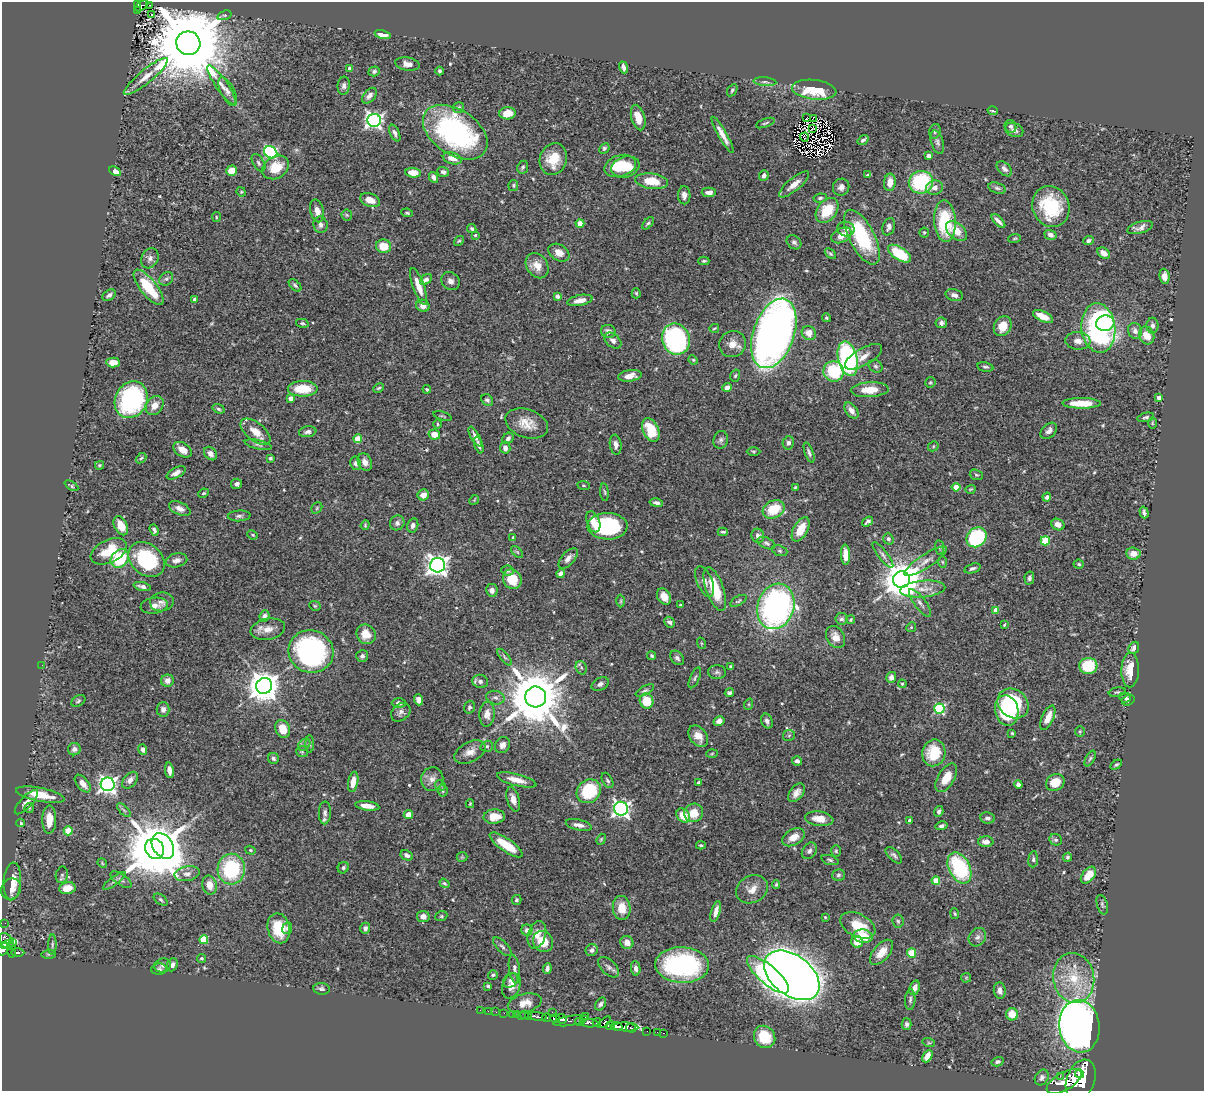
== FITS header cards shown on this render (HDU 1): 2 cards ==
NAXIS1  =                 1202
NAXIS2  =                 1089

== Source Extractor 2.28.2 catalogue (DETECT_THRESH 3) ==
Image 1202 x 1089 px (HDU 1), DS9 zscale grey, 1 PNG px = 1 image px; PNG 1206 x 1093 px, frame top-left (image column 1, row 1089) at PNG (2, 2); each listed source drawn as its Kron ellipse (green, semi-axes under 4 px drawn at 4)
Background 0.845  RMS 0.028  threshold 0.0829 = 3 sigma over >= 5 px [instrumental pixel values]
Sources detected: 543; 2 with non-positive FLUX_AUTO (blend fragments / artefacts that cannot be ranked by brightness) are neither listed nor drawn; of the other 541, the 500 brightest by FLUX_AUTO listed and drawn (41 fainter detections omitted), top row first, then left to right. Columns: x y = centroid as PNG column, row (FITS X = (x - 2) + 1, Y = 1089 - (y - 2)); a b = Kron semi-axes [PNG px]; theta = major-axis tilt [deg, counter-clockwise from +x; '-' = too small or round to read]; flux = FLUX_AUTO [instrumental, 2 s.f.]
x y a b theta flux
138 4 4 4 - 63
150 5 3 2 - 13
142 6 7 3 33 49
137 10 3 2 - 18
151 15 3 2 - 3.6
224 15 7 4 18 2.8
383 34 8 4 -13 19
188 43 12 11 - 35000
407 64 12 6 -10 12
624 67 6 4 -70 7.9
350 68 4 4 - 11
374 71 5 5 - 4.6
440 71 4 3 - 3.6
146 77 28 7 39 23
765 82 11 3 -6 4.9
222 85 23 6 -55 16
344 86 9 6 84 6.2
732 90 6 4 57 3.1
814 90 22 10 -6 83
228 92 15 7 -63 11
369 96 9 5 49 9.1
459 108 5 5 - 5.5
993 111 5 2 - 2.1
507 113 8 6 5 25
638 118 13 6 -74 21
807 118 4 2 - 2
813 118 2 2 - 280
374 120 7 6 - 570
765 123 10 3 20 2.8
1010 126 6 5 - 5.4
813 128 3 2 - 2.1
1014 130 9 6 -25 7.6
935 131 7 5 75 4.7
455 132 36 22 -34 350
395 133 9 4 -66 6
722 135 21 4 -60 16
804 137 4 3 - 4.4
863 140 6 3 35 4
937 142 12 6 -74 6.6
604 148 6 4 46 3.2
271 152 7 5 -34 220
928 156 4 3 - 11
452 158 10 5 -15 15
553 159 16 13 71 43
259 163 9 5 -58 4
620 166 16 10 17 56
276 167 14 11 31 39
523 167 6 5 - 3.7
625 167 14 10 17 36
1004 169 9 5 -43 6.6
115 171 6 4 -27 11
232 171 5 5 - 27
443 172 6 5 - 4.9
413 173 7 5 -8 23
764 175 5 4 - 6.5
868 175 4 3 - 3.6
434 177 6 4 -63 8
651 181 16 7 -7 45
890 182 9 6 85 17
921 182 12 11 - 140
794 184 19 6 40 16
513 185 5 4 - 2.6
841 187 9 8 - 8.2
934 188 8 7 - 10
997 188 9 5 -16 5.1
241 192 5 4 - 2.2
709 192 7 5 1 9.7
684 195 9 6 -88 8.3
820 198 7 4 8 3.9
370 200 10 6 -21 19
1051 207 21 18 -67 110
827 210 14 9 51 56
317 211 11 6 -77 14
407 213 6 4 -8 2.7
347 215 5 5 - 2.5
216 217 5 4 - 2.3
945 221 21 10 -87 100
998 221 9 3 -45 7.6
648 223 7 4 46 3.5
580 224 4 4 - 31
321 225 8 7 - 7.6
889 227 9 6 72 6.6
1140 227 13 5 16 8.6
472 229 5 4 - 3.1
846 229 8 7 - 7.4
956 231 12 7 -42 27
924 232 5 5 - 3
475 235 4 3 - 1.9
841 235 11 7 27 24
1051 235 6 5 - 8.7
862 237 30 12 -62 150
1015 238 6 4 7 2.5
459 241 5 4 - 2.4
1088 241 5 4 - 5.1
794 242 8 6 -41 5.5
384 246 8 6 -11 31
559 253 11 8 -31 16
1104 253 7 5 -37 13
830 254 6 4 -44 2.9
899 254 13 6 -33 90
150 258 10 8 61 8.5
704 261 5 3 - 3.1
537 266 14 10 -56 20
1164 276 8 5 -84 14
166 279 7 6 - 4.8
426 280 6 4 40 6.7
450 281 10 8 -45 9.1
295 285 8 4 -44 3.8
419 286 19 5 -71 24
149 287 21 8 -52 84
636 293 5 4 - 2.4
109 295 7 5 35 5.5
954 295 9 5 -13 7.6
557 296 4 3 - 8.8
195 300 4 3 - 7.7
580 300 13 5 11 16
423 306 7 6 - 12
1043 316 11 5 -26 23
826 318 4 4 - 2.6
302 323 6 3 -13 2.7
941 323 6 5 - 6.3
1105 323 9 8 - 130
1003 326 10 8 61 28
1152 326 8 6 90 6.9
714 328 5 3 - 1.9
1098 328 25 17 -83 390
608 331 7 6 - 9.2
1135 331 8 7 - 9.1
774 333 36 20 71 1900
809 333 7 6 - 18
1147 335 9 7 -69 25
676 339 16 13 -71 360
613 341 10 6 -41 8.8
1078 341 12 9 -5 14
732 344 13 13 - 21
864 357 21 8 30 17
848 359 17 9 -77 370
693 360 5 4 - 1.9
113 363 7 5 -3 19
875 366 7 6 - 4.5
985 367 8 4 -10 4.2
834 371 10 10 - 110
630 376 12 6 8 14
735 376 6 4 72 2.9
930 382 5 5 - 2.6
727 387 5 4 - 14
379 388 5 3 - 2.6
303 389 15 8 0 50
427 389 4 4 - 2.5
870 390 19 7 3 34
291 398 4 4 - 11
1159 398 4 3 - 15
131 400 19 16 62 240
487 400 6 5 - 5
1081 403 19 5 -1 39
155 405 10 8 53 16
219 409 6 4 -20 3.7
851 411 9 5 -54 12
442 416 9 3 -17 2.4
1146 417 8 4 13 4
1152 423 6 3 -89 2
438 424 4 3 - 1.9
527 424 22 14 -19 31
651 430 12 7 -66 50
1049 431 9 6 43 8.9
255 432 17 9 -39 23
308 432 9 5 9 6.8
434 434 6 5 - 20
475 437 11 4 -60 8.4
508 438 6 5 - 5.2
358 439 4 4 - 44
721 440 9 7 73 5.7
788 443 6 5 - 5.9
258 445 14 4 -12 4.8
479 445 9 4 -72 5.7
616 445 10 6 -82 9.5
933 446 5 4 - 2.3
505 448 6 5 - 8.5
183 450 10 6 -32 16
754 451 7 3 0 2.4
809 453 10 4 -70 5.3
210 454 7 5 -48 7.9
141 458 6 4 42 2.8
270 458 3 3 - 3
365 462 9 6 -63 9.7
355 463 7 5 -80 5.1
100 465 4 3 - 2.5
176 473 10 5 29 9.9
976 475 7 5 -20 2.7
237 484 5 5 - 6.2
583 485 6 4 -7 2.2
71 486 7 4 -29 3.2
956 487 4 4 - 22
795 488 4 3 - 2.1
970 489 5 3 - 1.9
604 492 9 3 -84 2.7
203 493 5 3 - 2.3
423 495 6 5 - 14
1047 497 4 4 - 8.5
474 500 5 4 - 1.9
656 503 7 4 -10 6
317 508 6 5 - 2.8
180 509 11 6 -25 11
774 509 11 8 28 52
1144 512 6 4 -73 4.5
239 516 11 5 4 5.4
593 522 11 6 -70 20
868 522 6 4 37 4.8
397 523 7 7 - 7.1
365 525 5 4 - 2
413 525 7 5 76 6.4
1058 525 7 5 -25 15
121 526 10 6 -62 28
607 526 20 13 -1 170
801 529 13 7 61 31
154 530 6 3 -69 5.5
723 532 5 3 - 2.9
253 535 5 3 - 2.2
758 536 7 6 - 8.4
513 537 3 3 - 2.3
976 537 11 9 43 170
888 539 6 5 - 4.6
1045 541 5 4 - 67
766 543 9 5 -26 4.5
940 547 7 4 -83 2.8
109 551 19 11 25 58
780 551 8 5 -19 3.4
517 552 7 4 -44 3.1
1133 554 7 6 - 16
845 555 10 4 -87 19
883 555 16 4 -53 6.8
568 558 12 6 47 11
120 559 10 8 47 89
146 559 20 15 -41 160
176 560 11 7 11 10
926 561 25 6 34 16
942 562 6 4 -88 2.5
1079 564 5 4 - 2.5
437 565 7 7 - 1200
973 568 9 4 16 4.7
508 570 6 5 - 4.6
561 573 4 4 - 7.8
1029 578 7 4 78 4.1
512 579 10 9 - 45
902 580 8 8 - 5200
705 581 16 7 -66 11
142 586 9 4 -13 7.1
715 589 23 9 -71 62
923 589 23 8 5 23
492 590 6 6 - 9.6
664 596 8 6 -60 15
621 601 6 4 89 2.6
738 601 9 4 31 3.2
162 602 12 9 7 9.5
920 603 17 5 -53 9
680 605 3 3 - 1.9
154 606 14 8 8 14
315 606 6 4 -27 2.6
776 606 23 18 71 570
996 610 4 4 - 24
264 616 6 5 - 7.8
841 619 6 6 - 4.5
851 620 4 4 - 2.6
669 622 6 4 -41 5.6
1004 625 4 2 - 1.8
911 627 5 4 - 2.2
268 629 17 10 12 19
366 634 10 9 - 28
836 637 12 8 -58 15
701 643 6 3 -71 2
1134 648 6 5 - 8.6
311 652 22 21 - 380
362 656 6 6 - 6.2
652 656 4 4 - 2.9
504 657 10 4 -51 4.1
677 658 8 6 -49 5.2
42 665 3 2 - 1.9
730 666 4 3 - 2.3
1088 666 9 8 - 64
581 668 7 5 -69 4.6
1130 670 17 8 89 36
717 672 9 7 0 5.3
891 677 5 5 - 9
695 678 11 4 66 4.1
168 681 6 6 - 10
480 681 8 6 -16 7.3
600 684 9 6 27 6.9
902 684 4 4 - 2.3
264 686 8 8 - 3200
645 690 10 4 28 4.2
1117 692 8 4 10 3.2
729 693 5 4 - 4.5
536 697 10 10 - 14000
1125 697 6 5 - 5.5
495 698 9 6 -13 7.1
419 700 5 4 - 13
1128 700 6 5 - 4.1
78 701 7 5 31 3.4
646 701 8 6 -72 43
399 703 7 5 -1 8.8
749 704 6 3 71 2
1013 704 16 14 -37 150
469 707 6 5 - 3.8
163 709 7 6 - 7.1
939 709 5 5 - 170
1007 710 15 11 -79 120
401 712 11 8 42 7.6
487 714 12 8 87 14
1048 718 13 5 66 20
719 721 6 4 30 9.3
767 721 7 5 -68 5.7
283 729 9 7 -70 27
1080 731 5 4 - 2.3
1012 733 3 3 - 2.1
789 735 6 5 - 3.4
698 736 12 8 -52 19
310 744 9 3 90 3
304 745 7 5 42 5
502 745 8 7 - 9
487 746 6 5 - 3.4
74 749 6 6 - 7.6
143 749 5 4 - 6.8
302 752 6 5 - 2.8
470 752 17 10 27 18
934 753 13 11 78 57
712 754 5 3 - 2.1
273 758 5 5 - 4.1
1090 759 8 4 62 4.1
797 761 5 4 - 6
1116 765 6 4 31 3.5
169 770 8 4 -82 11
946 778 16 8 59 30
432 779 12 11 - 13
130 780 10 6 48 9.4
517 780 20 6 -15 21
608 780 8 5 -61 4.1
353 782 10 5 79 22
1055 782 9 8 - 29
699 783 4 3 - 4.7
83 784 10 5 -50 15
108 784 7 7 - 710
1018 784 4 4 - 7.2
440 785 6 4 -45 2.8
443 791 5 5 - 2.8
589 791 13 11 46 110
796 793 11 6 53 12
40 795 25 7 -11 44
513 799 12 6 -75 13
26 802 16 6 47 11
470 804 4 3 - 1.9
367 806 12 4 -7 20
29 808 5 4 - 2.4
621 809 7 7 - 620
124 810 9 3 -45 3.8
939 811 5 4 - 4.4
325 813 11 6 89 7
694 813 10 9 - 30
408 814 5 4 - 16
683 815 8 6 -50 30
494 817 10 7 4 32
987 818 7 5 -10 6.2
819 819 14 7 -8 21
49 820 14 7 88 29
909 820 3 3 - 3.5
20 823 4 3 - 3.7
579 825 13 5 -12 9.6
941 826 6 4 14 5.2
68 831 4 4 - 56
794 837 12 8 30 21
601 839 5 4 - 2.5
1056 840 6 5 - 4
986 842 7 5 -1 12
506 845 19 6 -35 48
701 845 5 4 - 2.5
163 846 14 10 -56 2600
155 849 10 9 - 13000
250 850 5 4 - 2.7
809 851 9 6 54 6.7
836 851 6 5 - 2.8
407 855 6 4 -29 5.9
894 855 10 5 -44 5.1
462 857 5 5 - 2.7
1067 857 4 4 - 3.5
1033 859 8 5 84 4
830 860 9 4 -17 4
102 863 5 4 - 2
343 868 6 5 - 3.6
959 868 16 10 -63 160
231 869 15 13 87 150
187 874 13 7 10 11
62 875 8 6 79 4.7
838 875 6 5 - 4.2
1088 875 10 6 51 30
121 880 12 5 -34 6.2
12 881 19 8 86 29
114 881 14 4 37 5.6
936 881 4 4 - 43
444 883 5 4 - 3.1
776 884 4 3 - 2.7
209 885 10 7 -75 20
67 888 8 6 10 28
11 889 11 9 59 13
752 889 17 13 29 21
161 900 8 4 -37 3.8
516 900 5 5 - 3.5
1102 905 10 5 -75 4
622 908 12 9 -84 29
716 912 11 4 73 10
955 914 5 3 - 2.2
423 916 6 5 - 11
441 916 6 5 - 2.7
825 917 3 3 - 2
898 921 6 5 - 3.5
5 923 2 2 - 7.3
858 925 19 11 -27 47
279 928 15 11 -76 52
287 928 6 5 - 3.5
365 928 5 5 - 5.6
527 930 5 5 - 9
537 935 14 9 72 19
863 936 9 6 -11 44
977 937 10 8 53 8.6
204 940 4 4 - 76
6 941 9 5 -57 360
543 941 11 9 -57 37
12 942 4 3 - 36
627 942 7 6 - 13
857 942 6 5 - 20
8 945 7 3 17 200
52 945 10 3 89 3.2
502 947 12 5 -46 5.6
3 949 7 5 50 440
11 950 8 4 -87 160
592 950 6 5 - 6.1
18 952 6 3 0 190
881 952 15 8 49 27
912 953 4 4 - 66
49 954 7 4 1 2.7
201 958 4 4 - 2.9
163 965 8 7 - 5.9
172 965 7 5 67 6.1
682 965 27 18 -2 270
609 967 13 7 -42 8
636 968 7 4 -83 7
159 969 8 5 2 3.9
514 969 14 5 -82 7.1
547 969 5 4 - 5.8
493 975 5 4 - 2.9
768 975 26 9 -41 180
792 975 31 20 -37 3300
966 978 5 4 - 2
1074 978 25 20 -81 76
510 980 8 6 46 6.3
488 986 4 3 - 3.1
511 986 13 8 69 15
915 988 7 5 69 8.3
321 989 8 6 -7 5.3
1000 991 8 6 -82 9
910 999 10 5 88 4.3
525 1003 17 9 13 20
601 1004 7 5 57 4.8
480 1010 2 2 - 3.7
488 1011 2 2 - 6.9
496 1012 2 2 - 5
552 1012 2 2 - 21
504 1013 2 2 - 6.7
512 1014 2 2 - 6.8
517 1014 2 2 - 9.4
1012 1014 6 6 - 33
521 1015 2 2 - 11
525 1015 3 3 - 29
529 1016 3 2 - 37
538 1016 9 3 -8 990
585 1016 3 2 - 110
547 1018 4 3 - 410
555 1019 5 3 - 260
562 1019 5 4 - 1300
570 1021 17 5 9 280
580 1022 4 3 - 350
605 1022 8 4 39 330
589 1023 9 3 -6 340
597 1023 4 3 - 220
907 1024 6 5 - 4.3
610 1026 5 3 - 270
616 1026 6 3 -7 750
1079 1026 26 20 -83 2000
626 1027 12 4 -2 940
631 1028 5 3 - 250
647 1031 2 2 - 9.2
657 1032 2 2 - 10
663 1033 3 2 - 20
765 1037 11 10 - 55
929 1043 6 4 -18 2.2
927 1056 7 4 62 16
997 1062 6 4 15 4.4
1079 1074 4 3 - 880
1060 1076 2 2 - 63
1042 1077 8 6 58 6.2
1081 1080 21 14 70 8500
1064 1081 19 9 30 4000
At the frame edge (FLAGS 8, measured only in part): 1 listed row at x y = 3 949
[41 fainter detections neither listed nor drawn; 2 non-positive-flux detections neither listed nor drawn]